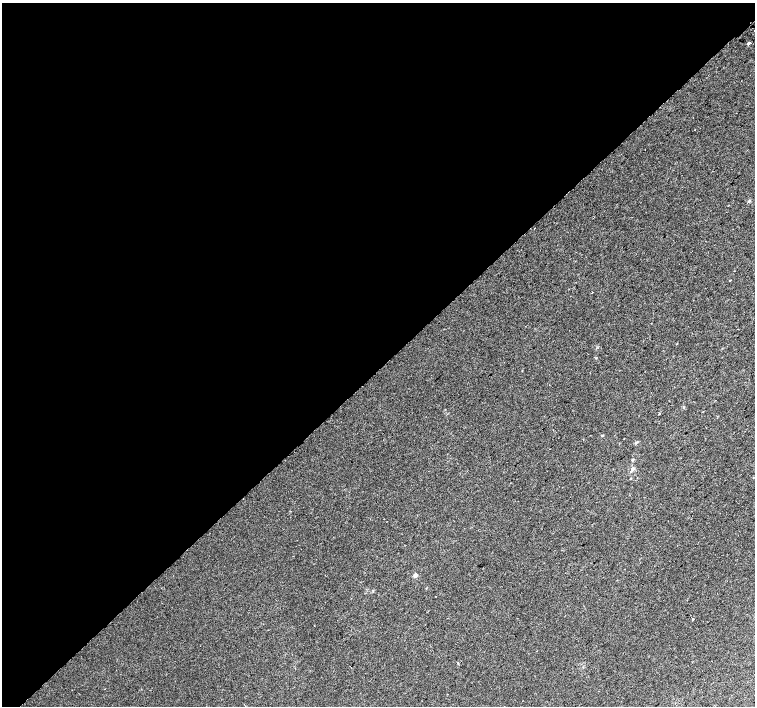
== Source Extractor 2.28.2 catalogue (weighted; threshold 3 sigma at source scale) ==
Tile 5 of 4 x 4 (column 1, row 2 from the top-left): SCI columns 37-1542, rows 3071-4477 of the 6092 x 6075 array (HDU 1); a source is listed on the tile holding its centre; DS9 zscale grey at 2 x 2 block average (1 PNG px = mean of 2 x 2 image px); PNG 757 x 708 px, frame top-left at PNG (2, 3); no overlay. Shown black and unused: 52% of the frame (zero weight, under 2 of 3 exposures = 2% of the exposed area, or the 3 px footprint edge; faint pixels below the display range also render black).
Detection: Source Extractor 2.28.2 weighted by HDU 2 'WHT'; one run over the whole footprint, this tile lists its part. Background 0.00436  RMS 0.0038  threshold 0.017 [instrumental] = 3 sigma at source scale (4.5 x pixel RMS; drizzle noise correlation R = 1.50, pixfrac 1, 0.0396/0.0396 arcsec/px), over >= 5 px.
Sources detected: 11; all 11 listed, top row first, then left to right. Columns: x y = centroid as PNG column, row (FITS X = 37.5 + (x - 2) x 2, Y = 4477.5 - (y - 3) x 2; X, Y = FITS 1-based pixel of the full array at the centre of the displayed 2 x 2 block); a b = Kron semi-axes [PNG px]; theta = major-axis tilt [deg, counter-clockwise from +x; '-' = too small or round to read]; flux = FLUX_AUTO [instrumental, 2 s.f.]
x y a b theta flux
748 43 3 2 - 3.8
695 130 2 2 - 0.69
749 201 4 3 - 1
730 280 3 2 - 0.47
683 407 3 3 - 0.64
659 414 2 2 - 0.38
602 435 3 2 - 0.73
636 442 3 3 - 0.95
633 469 5 4 - 1.8
415 575 4 4 - 2.4
692 619 2 2 - 1.9
Diffuse or blended objects may show on this block-average render without a row.